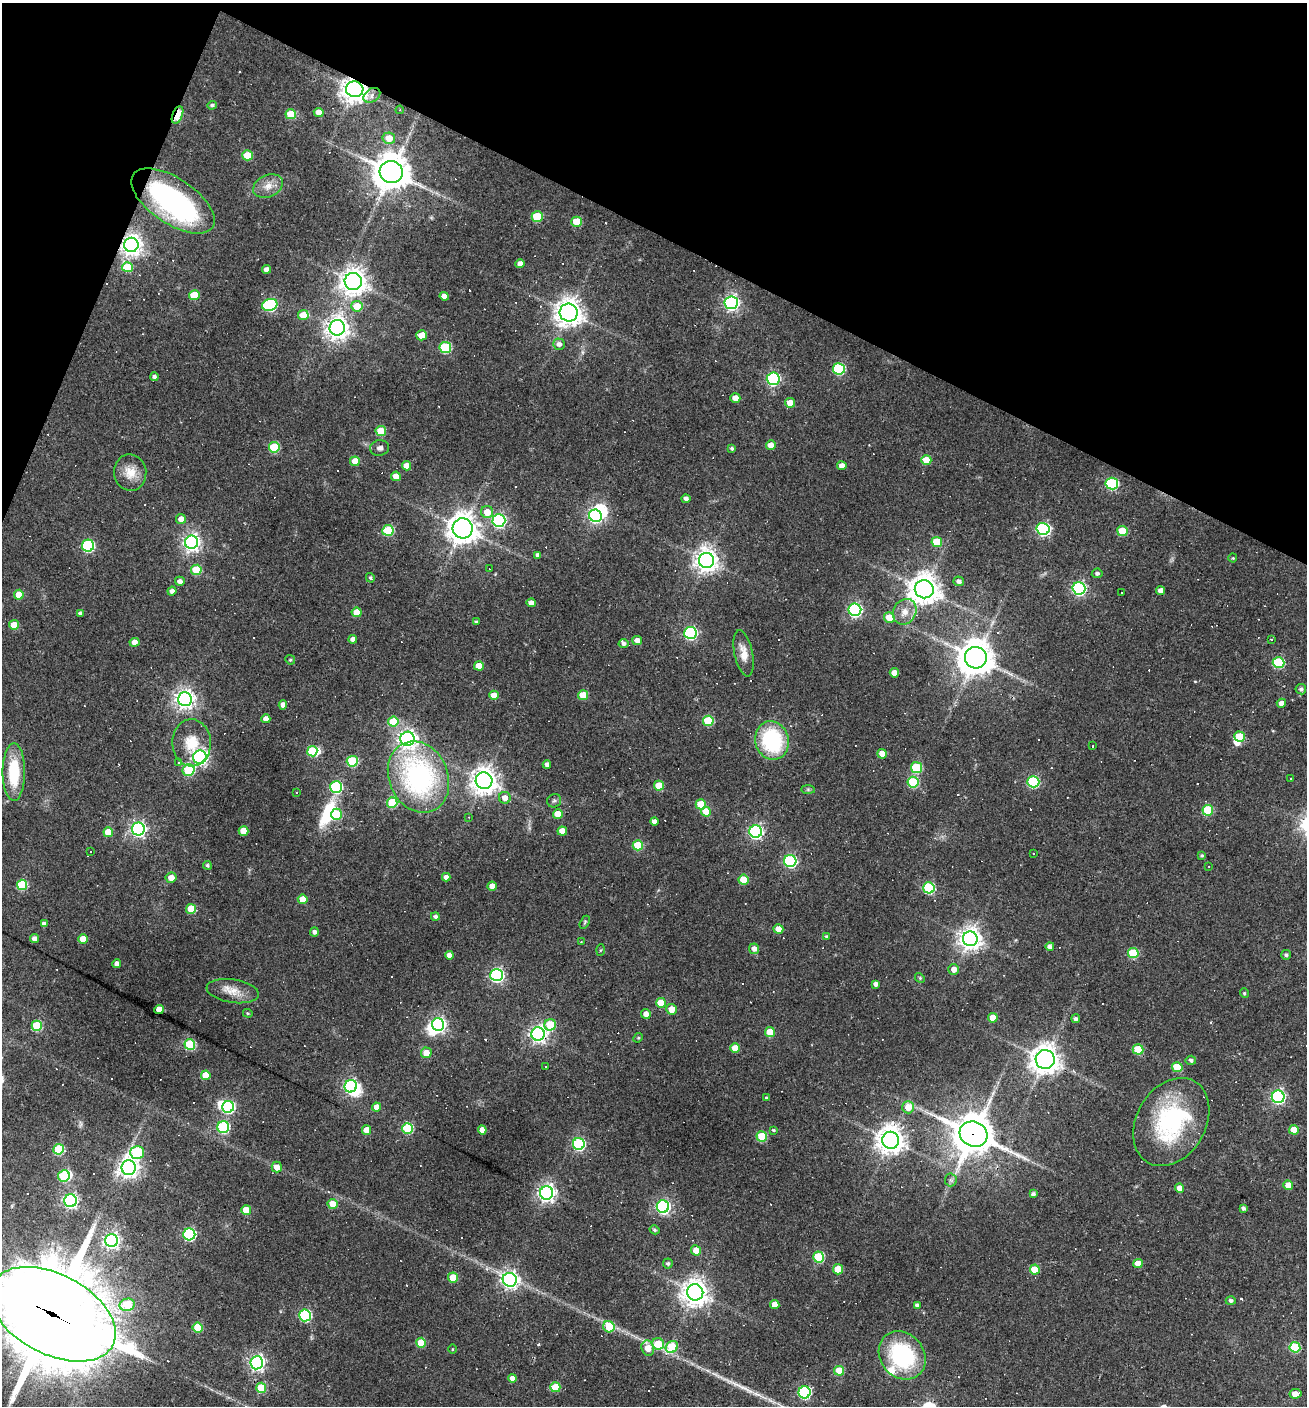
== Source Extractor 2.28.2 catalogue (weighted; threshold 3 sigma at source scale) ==
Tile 2 of 4 x 4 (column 2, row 1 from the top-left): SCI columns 1577-2881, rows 4213-5616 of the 5628 x 5617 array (HDU 1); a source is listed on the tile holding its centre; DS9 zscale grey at full resolution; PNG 1309 x 1408 px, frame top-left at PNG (2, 3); each listed source drawn as its Kron ellipse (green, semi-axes under 4 px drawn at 4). Shown black and unused: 20% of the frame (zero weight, under 2 of 3 exposures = <1% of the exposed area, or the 3 px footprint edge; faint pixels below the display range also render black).
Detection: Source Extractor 2.28.2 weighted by HDU 2 'WHT'; one run over the whole footprint, this tile lists its part. Background 0.0535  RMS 0.0077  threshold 0.0346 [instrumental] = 3 sigma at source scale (4.5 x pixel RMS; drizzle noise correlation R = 1.50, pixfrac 1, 0.05/0.05 arcsec/px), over >= 5 px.
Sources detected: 333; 9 inside a brighter object's white glare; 55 cosmic-ray / hot-pixel residue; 1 long thin detection or spike segment (spike, bleed or trail) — neither listed nor drawn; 1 inside a brighter listed object's ellipse — not listed separately; the other 267 listed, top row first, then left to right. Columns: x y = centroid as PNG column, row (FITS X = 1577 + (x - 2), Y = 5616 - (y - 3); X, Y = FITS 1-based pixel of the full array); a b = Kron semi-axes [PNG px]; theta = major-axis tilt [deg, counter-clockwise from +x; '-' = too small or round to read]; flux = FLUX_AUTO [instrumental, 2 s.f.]
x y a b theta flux
355 89 8 8 - 740
372 95 9 6 36 3.1
212 105 5 4 - 1.7
400 110 4 3 - 0.65
319 112 5 4 - 8.4
291 114 5 5 - 26
177 115 9 5 67 29
389 138 6 5 - 10
247 155 5 5 - 20
391 172 11 11 - 1700
268 186 15 11 24 8.1
173 201 48 23 -34 150
537 216 5 5 - 33
577 222 5 5 - 21
131 245 7 7 - 540
520 264 4 4 - 4.5
127 267 5 5 - 25
266 269 4 4 - 4.7
353 281 9 8 - 760
194 295 5 5 - 23
444 296 4 4 - 4.7
731 303 6 6 - 230
270 305 8 6 19 90
357 306 6 5 - 18
569 313 9 9 - 800
303 315 5 5 - 15
337 328 8 7 - 590
422 335 5 5 - 12
559 344 6 5 - 3.6
445 347 6 5 - 56
839 369 6 5 - 70
154 377 4 4 - 2.2
773 379 6 6 - 130
735 398 5 4 - 9.7
790 403 5 4 - 11
381 431 5 5 - 20
771 445 5 4 - 8.2
274 447 5 5 - 38
380 448 9 7 9 2.8
732 448 4 4 - 1.4
926 460 5 4 - 15
355 461 5 5 - 11
406 466 4 4 - 7.7
842 466 4 4 - 5.9
130 473 18 16 -87 12
396 476 5 4 - 7.8
1112 484 6 6 - 87
686 499 4 4 - 2.9
487 512 6 6 - 10
595 516 6 6 - 160
181 519 5 5 - 6.1
499 520 6 6 - 140
463 528 10 10 - 930
1043 529 6 6 - 120
388 530 5 5 - 47
1122 531 5 5 - 24
191 542 7 6 - 330
937 542 5 5 - 22
88 546 6 6 - 89
538 555 4 4 - 2.8
1233 558 4 4 - 0.82
706 560 7 7 - 640
490 569 3 2 - 0.47
196 570 5 5 - 29
1097 573 5 5 - 2
370 578 5 3 - 1.4
180 581 5 4 - 3.2
959 581 5 5 - 3.3
1079 588 6 6 - 150
924 589 9 9 - 1100
172 591 4 4 - 3.1
1161 591 4 4 - 4.6
1121 593 2 2 - 0.7
19 595 5 5 - 13
531 603 4 4 - 6.1
855 610 6 6 - 140
357 612 5 4 - 13
905 612 13 11 57 8.5
80 613 4 3 - 1.9
889 617 5 5 - 12
476 622 3 3 - 1.4
14 625 5 4 - 12
690 633 6 6 - 120
353 639 4 4 - 3.3
1271 639 3 3 - 2.8
637 640 5 4 - 5.2
134 642 5 4 - 6
624 644 5 4 - 2.7
744 653 23 9 -78 9.4
976 658 11 10 - 1500
290 660 5 4 - 1.1
1279 663 6 5 - 59
479 666 5 4 - 10
894 673 4 4 - 8.1
1301 689 5 5 - 2.3
494 695 5 4 - 9
583 695 5 5 - 19
185 699 7 7 - 430
1281 703 4 4 - 4.8
283 705 4 4 - 4.5
266 719 4 4 - 6.4
708 721 5 5 - 39
393 722 5 5 - 29
1239 737 5 5 - 21
408 739 7 7 - 370
772 740 19 16 -74 67
192 743 23 19 -88 20
1093 746 2 2 - 0.65
312 751 5 5 - 36
882 754 5 4 - 10
200 757 7 6 - 240
352 761 5 5 - 51
178 762 3 3 - 1.4
547 764 4 4 - 3.1
916 768 5 5 - 43
188 770 6 5 - 52
14 772 29 11 89 37
418 777 37 29 -67 140
1290 779 3 2 - 0.89
484 781 8 8 - 780
913 782 5 5 - 50
1033 782 6 5 - 70
659 786 5 5 - 20
336 787 6 6 - 84
808 789 7 4 0 1.2
296 792 3 2 - 0.73
505 798 6 5 - 6
554 801 7 6 - 1.7
392 803 5 5 - 36
701 804 5 5 - 25
1208 810 5 5 - 39
706 811 5 5 - 14
337 814 6 5 - 40
558 814 5 4 - 13
468 817 3 3 - 0.62
654 822 4 4 - 4
138 829 6 6 - 210
244 831 5 4 - 14
562 831 4 4 - 7.7
108 832 5 5 - 16
756 832 6 6 - 170
638 845 5 5 - 32
91 852 3 2 - 0.94
1033 854 3 3 - 2.2
1202 856 4 4 - 1.1
790 861 6 6 - 110
207 865 4 4 - 1.6
1209 866 3 2 - 0.5
446 877 4 4 - 3.6
171 878 5 5 - 8.2
743 880 5 5 - 21
22 885 5 5 - 44
492 886 4 4 - 6.6
929 888 6 5 - 65
303 899 5 5 - 15
191 909 5 5 - 23
435 917 4 4 - 2.2
585 922 7 4 61 1.1
44 924 4 4 - 3.4
778 929 5 4 - 12
314 932 4 4 - 2.7
827 937 4 3 - 1.6
35 939 4 4 - 4.1
83 939 4 4 - 9.7
970 939 7 7 - 590
581 942 4 2 - 0.63
1050 946 4 4 - 3.4
754 949 5 5 - 4.7
600 950 5 4 - 0.82
1133 953 5 5 - 35
449 955 4 4 - 5.3
1286 955 5 5 - 1.7
117 964 4 4 - 4.8
954 969 5 5 - 5.2
497 975 6 6 - 170
920 978 5 4 - 0.89
876 984 4 4 - 3.3
233 991 26 12 -8 11
1244 993 5 4 - 1.2
661 1003 5 5 - 23
159 1009 4 4 - 10
672 1009 5 5 - 9
248 1013 5 4 - 0.9
646 1014 5 4 - 5.3
993 1018 5 4 - 11
1076 1019 4 4 - 2.1
438 1025 6 6 - 210
550 1025 6 5 - 27
37 1026 5 5 - 39
770 1032 5 5 - 17
538 1034 6 6 - 310
638 1038 5 4 - 0.94
190 1044 5 5 - 59
735 1048 5 5 - 10
1138 1049 5 5 - 26
426 1053 5 5 - 8.3
1045 1059 9 9 - 860
1191 1060 5 4 - 2.3
546 1066 2 2 - 0.61
1177 1067 5 5 - 25
206 1075 5 5 - 16
351 1086 6 6 - 170
1278 1097 6 6 - 160
766 1098 4 3 - 0.76
228 1107 6 5 - 100
376 1107 4 4 - 5.9
908 1107 6 6 - 13
1171 1122 47 34 60 92
223 1127 6 6 - 75
408 1128 5 5 - 53
366 1130 5 4 - 9.7
482 1130 4 4 - 6.4
773 1130 4 3 - 1
1294 1130 5 4 - 11
973 1134 14 12 -26 2200
762 1136 5 5 - 28
890 1140 8 8 - 930
579 1144 6 6 - 98
59 1149 5 5 - 48
137 1152 7 6 - 67
277 1167 5 5 - 6.2
129 1168 7 7 - 460
64 1176 6 5 - 55
951 1180 6 6 - 1.9
1288 1185 5 4 - 9.6
1180 1188 4 4 - 6.9
547 1193 7 6 - 340
1033 1194 4 3 - 2.1
70 1201 6 6 - 190
333 1204 5 5 - 10
663 1207 6 6 - 180
1243 1208 4 4 - 2.2
246 1210 5 5 - 17
655 1230 5 4 - 1.3
189 1234 6 6 - 100
112 1241 6 6 - 250
696 1250 5 5 - 8
818 1257 5 5 - 48
668 1264 5 5 - 1.6
1138 1264 5 4 - 11
838 1269 5 5 - 18
1035 1270 5 5 - 19
453 1278 5 5 - 17
510 1280 7 7 - 300
695 1292 8 8 - 810
1231 1301 5 4 - 2.2
127 1305 8 6 12 30
775 1305 5 4 - 10
917 1305 4 4 - 2
53 1314 68 40 -28 10000
305 1315 6 6 - 78
609 1327 6 5 - 20
198 1328 5 5 - 25
421 1343 5 5 - 17
658 1344 6 5 - 21
672 1347 6 5 - 36
1295 1347 5 5 - 43
648 1348 8 6 -75 11
452 1349 5 3 - 0.64
902 1355 26 21 -50 73
257 1363 6 6 - 240
839 1371 5 5 - 22
513 1378 4 4 - 6.4
555 1387 5 5 - 23
261 1388 5 5 - 29
804 1392 6 6 - 110
1295 1394 6 4 8 9.6
Overlapping masked pixels (flux is a lower limit): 6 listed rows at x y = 355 89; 177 115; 173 201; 131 245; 973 1134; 53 1314
Isophote crosses this tile's border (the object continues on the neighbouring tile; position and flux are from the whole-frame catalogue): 1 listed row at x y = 53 1314